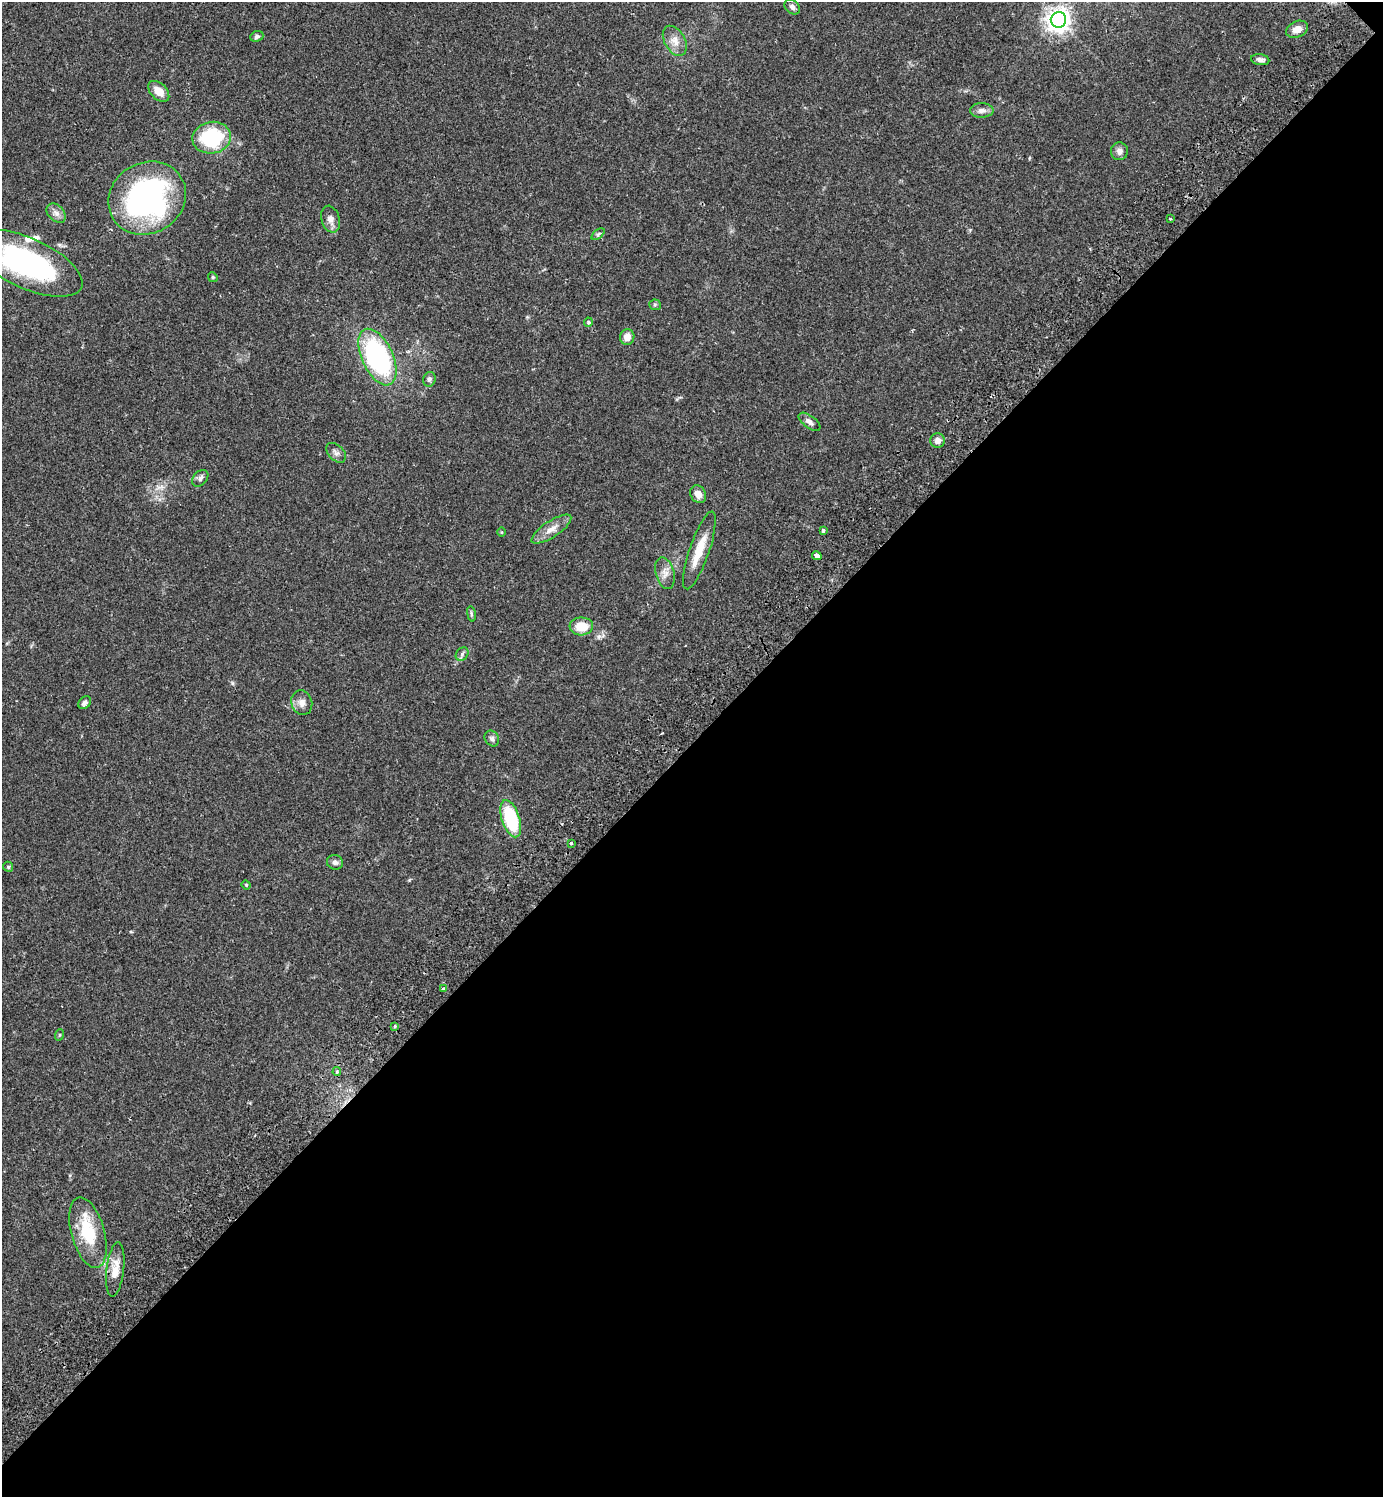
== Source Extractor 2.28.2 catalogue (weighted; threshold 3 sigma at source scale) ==
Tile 12 of 4 x 4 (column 4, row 3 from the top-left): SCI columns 4487-5867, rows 1540-3034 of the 6072 x 6072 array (HDU 1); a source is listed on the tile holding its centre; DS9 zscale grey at full resolution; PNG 1385 x 1499 px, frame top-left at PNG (2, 2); each listed source drawn as its Kron ellipse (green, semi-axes under 4 px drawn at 4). Shown black and unused: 50% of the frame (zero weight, under 2 of 3 exposures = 3% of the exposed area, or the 3 px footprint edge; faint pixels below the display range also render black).
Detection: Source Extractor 2.28.2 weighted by HDU 2 'WHT'; one run over the whole footprint, this tile lists its part. Background 0.0707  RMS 0.0052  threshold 0.0235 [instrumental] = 3 sigma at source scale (4.5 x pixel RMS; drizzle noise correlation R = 1.50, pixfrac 1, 0.05/0.05 arcsec/px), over >= 5 px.
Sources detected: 51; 1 inside a brighter listed object's ellipse — not listed separately; the other 50 listed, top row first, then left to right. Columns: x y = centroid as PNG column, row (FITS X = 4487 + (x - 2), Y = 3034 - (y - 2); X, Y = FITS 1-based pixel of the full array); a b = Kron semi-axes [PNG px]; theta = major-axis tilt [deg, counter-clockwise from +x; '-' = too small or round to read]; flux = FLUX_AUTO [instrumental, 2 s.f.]
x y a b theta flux
792 7 9 6 -40 2
1058 20 8 7 - 410
1297 29 11 8 25 3.9
257 36 7 5 23 1.3
675 41 16 10 -60 4.7
1260 60 9 5 -8 1.8
159 91 12 8 -45 5.4
982 110 12 7 1 2.6
212 138 19 16 10 38
1119 151 9 8 - 2.6
147 198 40 35 32 120
56 213 11 7 -45 2.6
330 219 14 9 -73 3.4
1170 219 3 3 - 2
598 234 8 4 38 0.89
27 263 60 25 -24 100
213 277 5 4 - 0.66
655 305 6 5 - 0.81
588 322 4 4 - 1.3
627 337 8 7 - 3.6
377 357 30 15 -65 91
429 379 7 6 - 1.5
810 422 13 6 -37 2.2
937 440 7 7 - 2.7
336 453 12 7 -45 2.1
200 478 9 6 47 1.7
698 494 9 7 -57 3.8
551 529 23 8 33 5.2
823 530 3 3 - 1.9
502 532 4 3 - 0.42
699 550 41 10 71 11
817 556 5 3 - 13
665 573 16 9 -75 4
471 614 8 4 -81 0.84
581 626 12 9 2 9.5
462 654 7 6 - 1.3
85 703 7 5 45 1.9
302 703 12 10 -75 3.7
492 738 8 6 -56 1.4
511 819 19 9 -72 33
571 843 3 3 - 1.3
335 862 8 7 - 1.8
8 867 5 4 - 0.68
246 885 5 4 - 0.56
444 989 4 3 - 2.1
395 1026 3 3 - 1
59 1035 6 4 71 0.55
337 1072 4 3 - 1.1
88 1233 36 16 -75 23
115 1269 27 8 83 7
Isophote crosses this tile's border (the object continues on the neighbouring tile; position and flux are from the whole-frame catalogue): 1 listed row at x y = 27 263